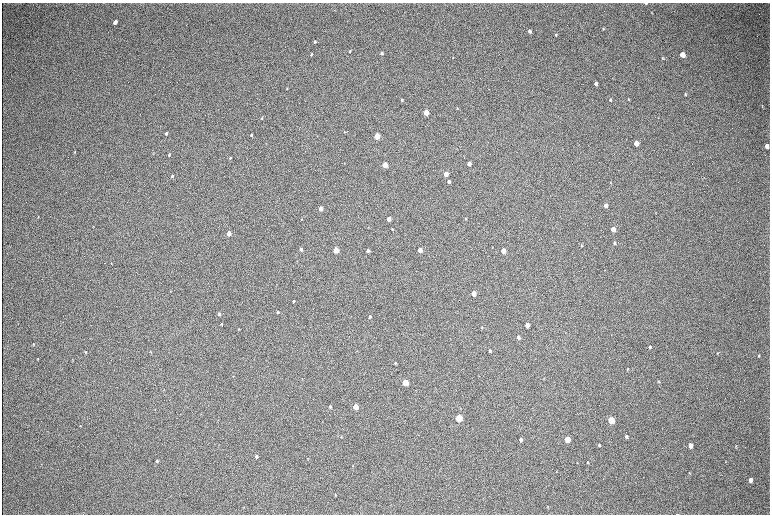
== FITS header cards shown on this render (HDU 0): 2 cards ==
NAXIS1  =                 1536 / length of data axis 1
NAXIS2  =                 1024 / length of data axis 2

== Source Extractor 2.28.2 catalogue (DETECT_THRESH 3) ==
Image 1536 x 1024 px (HDU 0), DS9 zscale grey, zoomed out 1/2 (1 PNG px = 2 x 2 image px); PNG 772 x 516 px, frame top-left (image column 1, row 1023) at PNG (2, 3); no overlay
Background 314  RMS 23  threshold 69.1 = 3 sigma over >= 5 px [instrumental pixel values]
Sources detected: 108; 2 cannot appear on this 1/2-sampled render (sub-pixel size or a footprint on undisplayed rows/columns) and are not listed; the other 106 listed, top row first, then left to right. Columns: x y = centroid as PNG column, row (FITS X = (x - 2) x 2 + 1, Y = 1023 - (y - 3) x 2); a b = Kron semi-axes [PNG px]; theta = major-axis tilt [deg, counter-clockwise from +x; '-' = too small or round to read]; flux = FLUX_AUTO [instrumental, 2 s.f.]
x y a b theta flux
646 4 2 1 - 3500
652 13 3 3 - 2700
115 22 4 3 - 47000
603 29 3 2 - 4000
529 31 3 3 - 17000
556 35 3 3 - 4800
315 42 3 3 - 5700
350 51 3 2 - 4200
382 53 3 3 - 12000
311 55 4 3 - 4000
682 55 4 3 - 74000
663 58 3 3 - 3700
596 84 3 3 - 20000
287 88 3 2 - 2500
685 94 4 2 - 4600
628 99 3 2 - 3800
402 100 3 2 - 5300
610 100 4 3 - 6200
762 106 3 2 - 2400
457 108 4 3 - 3700
426 113 3 3 - 150000
262 118 4 2 - 3400
347 131 3 2 - 1600
166 133 3 2 - 8200
251 135 3 2 - 6600
377 136 3 3 - 230000
636 143 4 3 - 92000
767 146 4 3 - 31000
75 152 4 2 - 2600
153 153 3 2 - 1800
169 155 3 2 - 4900
230 158 3 2 - 4900
469 164 3 3 - 39000
385 165 3 3 - 130000
446 174 3 3 - 71000
172 176 3 2 - 6800
449 181 3 3 - 20000
606 205 3 3 - 24000
320 208 3 3 - 75000
655 212 3 2 - 1800
38 216 3 2 - 2400
466 218 3 3 - 4400
302 219 4 2 - 3100
389 219 3 3 - 68000
93 226 3 2 - 2100
392 229 2 2 - 5000
613 229 4 3 - 72000
229 233 3 3 - 62000
614 243 4 3 - 8200
581 245 4 3 - 3200
301 249 3 3 - 14000
336 250 3 3 - 200000
420 250 3 3 - 76000
368 251 3 3 - 15000
503 251 3 3 - 94000
111 263 2 2 - 3600
416 271 2 1 - 1200
208 283 2 1 - 1100
473 293 3 3 - 92000
294 301 3 2 - 4700
278 312 3 3 - 9800
219 314 3 3 - 13000
370 317 3 3 - 10000
221 324 3 3 - 3500
527 325 3 3 - 45000
482 327 3 2 - 2600
239 329 3 3 - 3100
518 337 3 3 - 18000
33 344 3 3 - 3200
650 347 4 3 - 7600
490 351 3 3 - 8200
86 352 3 3 - 4100
150 352 3 2 - 3100
717 353 4 3 - 3200
758 356 4 2 - 3000
38 358 3 3 - 2900
72 359 3 2 - 2000
395 363 3 3 - 4200
627 369 5 2 - 3500
544 378 3 2 - 2000
659 381 4 3 - 3100
405 382 4 3 - 240000
164 390 3 2 - 1800
330 406 4 3 - 5700
356 407 4 3 - 150000
155 410 3 1 - 1400
459 418 4 3 - 340000
611 420 4 3 - 230000
80 426 3 2 - 2400
341 436 3 3 - 3900
626 437 4 3 - 9000
521 439 3 3 - 14000
567 439 4 3 - 170000
599 445 3 3 - 6400
690 445 4 3 - 33000
736 446 3 2 - 2600
256 456 3 3 - 11000
308 458 3 2 - 1800
157 461 4 4 - 6100
587 462 3 3 - 3600
353 465 3 2 - 2600
689 473 3 2 - 2400
750 480 4 3 - 17000
335 495 3 2 - 2500
548 506 3 3 - 2400
677 514 3 1 - 2200
At the frame edge (FLAGS 8, measured only in part): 1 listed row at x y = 677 514
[2 sub-pixel or undisplayed-footprint detections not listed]